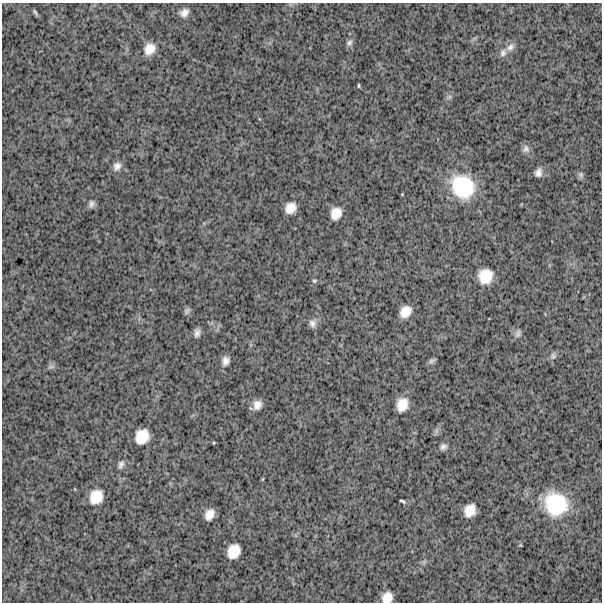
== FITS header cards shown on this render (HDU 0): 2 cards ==
NAXIS1  =                  600
NAXIS2  =                  600

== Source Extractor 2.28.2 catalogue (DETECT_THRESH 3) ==
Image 600 x 600 px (HDU 0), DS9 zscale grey, 1 PNG px = 1 image px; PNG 604 x 604 px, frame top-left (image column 1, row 600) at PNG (2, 3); no overlay
Background 1690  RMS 260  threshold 784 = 3 sigma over >= 5 px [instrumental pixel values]
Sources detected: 42; all 42 listed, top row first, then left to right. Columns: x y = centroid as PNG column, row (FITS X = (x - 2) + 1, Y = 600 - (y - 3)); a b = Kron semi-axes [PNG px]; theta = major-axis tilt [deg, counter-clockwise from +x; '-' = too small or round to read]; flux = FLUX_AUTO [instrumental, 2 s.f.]
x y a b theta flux
35 13 10 3 -58 3.2e+04
184 13 10 8 41 1.1e+05
349 43 9 7 57 6.0e+04
510 47 13 8 42 1.0e+05
149 49 12 10 58 2.2e+05
503 53 11 8 65 8.3e+04
359 85 5 3 - 1.9e+04
449 97 8 5 45 4.3e+04
526 149 11 9 -74 7.6e+04
117 166 12 9 47 1.1e+05
538 173 11 8 67 9.3e+04
581 175 9 7 -81 4.7e+04
463 186 26 23 -46 1.1e+06
91 204 9 7 79 6.5e+04
290 208 11 9 46 2.0e+05
336 213 11 9 66 2.1e+05
485 276 14 13 - 3.7e+05
314 281 6 5 - 2.7e+04
187 311 9 6 51 4.7e+04
405 312 11 9 49 2.3e+05
313 323 11 9 74 9.2e+04
197 333 9 6 78 7.9e+04
518 333 11 7 78 6.1e+04
553 356 11 7 79 5.3e+04
225 361 10 8 78 1.0e+05
432 361 9 5 40 4.7e+04
51 367 8 6 21 4.9e+04
402 404 12 10 72 2.6e+05
257 405 12 10 64 1.4e+05
436 431 10 4 90 4.0e+04
142 437 13 11 58 3.4e+05
214 443 3 2 - 1.5e+04
443 447 10 7 19 6.5e+04
121 464 12 7 71 7.2e+04
263 479 5 3 - 1.5e+04
96 497 14 11 59 3.2e+05
403 501 6 3 -24 3.2e+04
556 504 27 25 -50 1.1e+06
470 510 11 9 64 2.4e+05
209 514 10 8 64 1.7e+05
234 551 13 11 60 3.0e+05
387 597 10 9 - 1.9e+05
At the frame edge (FLAGS 8, measured only in part): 1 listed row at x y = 387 597